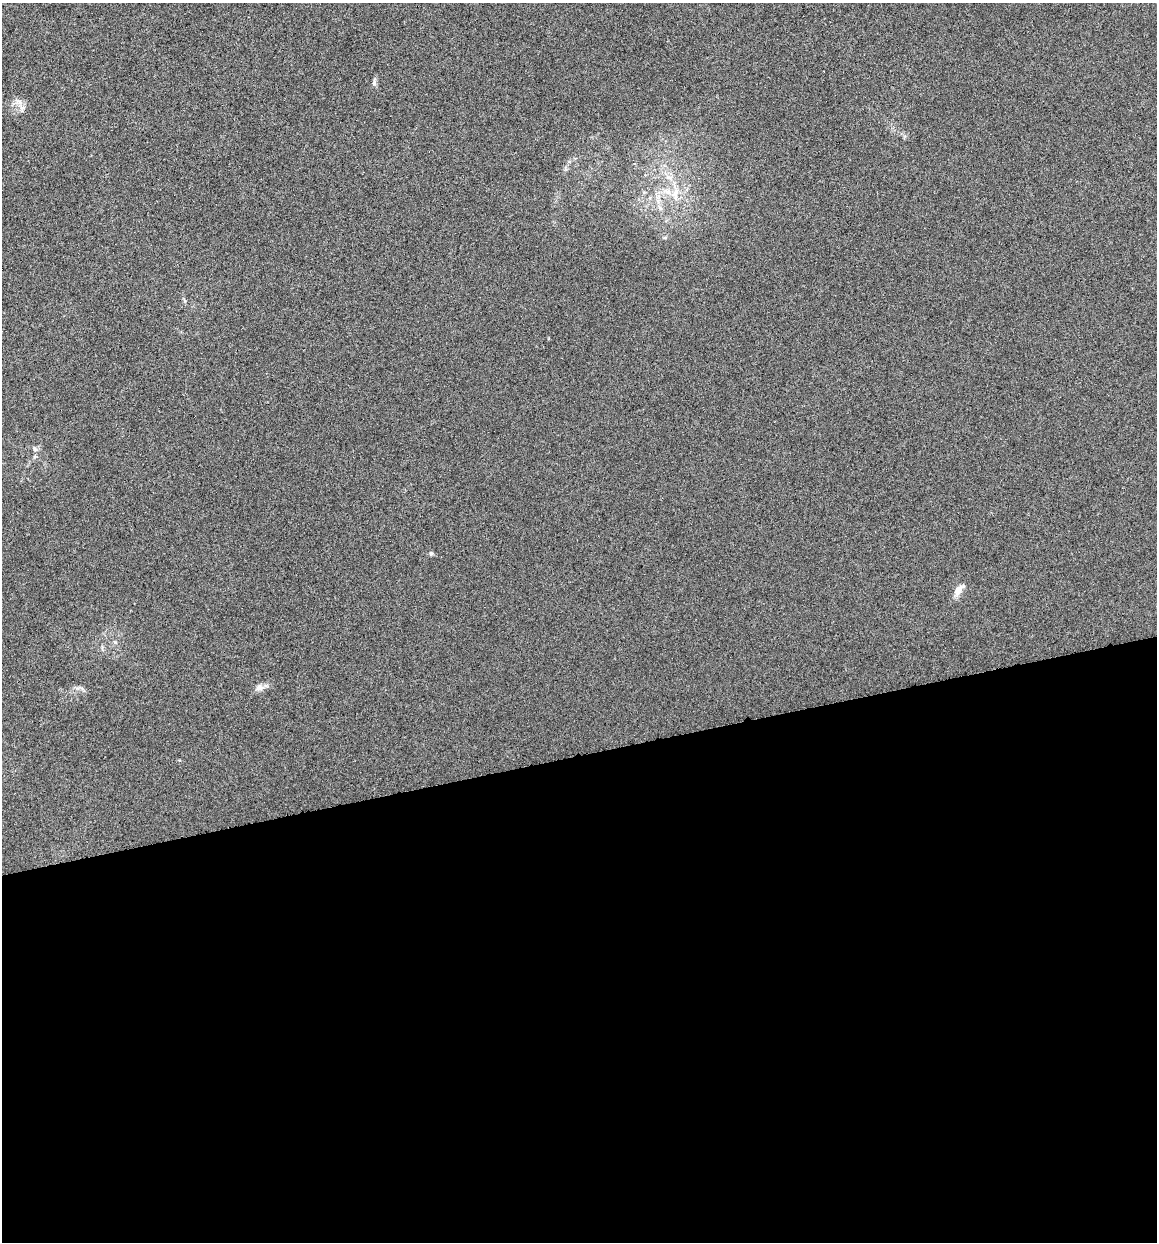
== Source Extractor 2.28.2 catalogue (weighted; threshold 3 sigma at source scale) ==
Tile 15 of 4 x 4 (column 3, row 4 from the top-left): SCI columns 2400-3554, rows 5-1244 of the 4745 x 4962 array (HDU 1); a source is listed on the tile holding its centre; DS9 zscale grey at full resolution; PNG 1159 x 1244 px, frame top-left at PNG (2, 3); no overlay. Shown black and unused: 39% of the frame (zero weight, under 4 of 8 exposures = <1% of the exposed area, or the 3 px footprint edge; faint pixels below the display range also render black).
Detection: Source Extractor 2.28.2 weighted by HDU 2 'WHT'; one run over the whole footprint, this tile lists its part. Background -6.77e-04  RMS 0.0021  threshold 0.00878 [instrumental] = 3 sigma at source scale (4.09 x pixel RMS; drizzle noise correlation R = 1.36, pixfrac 0.8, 0.0396/0.0396 arcsec/px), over >= 5 px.
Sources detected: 10; all 10 listed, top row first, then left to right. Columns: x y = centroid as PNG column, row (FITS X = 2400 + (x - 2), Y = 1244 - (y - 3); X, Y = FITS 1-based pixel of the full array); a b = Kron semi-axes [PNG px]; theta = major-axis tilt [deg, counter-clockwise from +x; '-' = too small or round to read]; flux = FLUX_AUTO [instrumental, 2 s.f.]
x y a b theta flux
374 82 9 5 -89 0.48
19 102 8 5 -46 0.74
669 177 10 6 -8 0.93
668 192 10 6 -6 1.1
675 193 16 7 59 1.9
658 201 7 4 -71 0.62
35 449 7 4 -46 0.38
431 553 5 5 - 0.34
958 590 15 8 49 1.6
259 688 12 7 4 1.1
Unlisted compact peaks at least as high as the median listed source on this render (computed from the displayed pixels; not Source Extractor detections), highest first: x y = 185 301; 77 688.